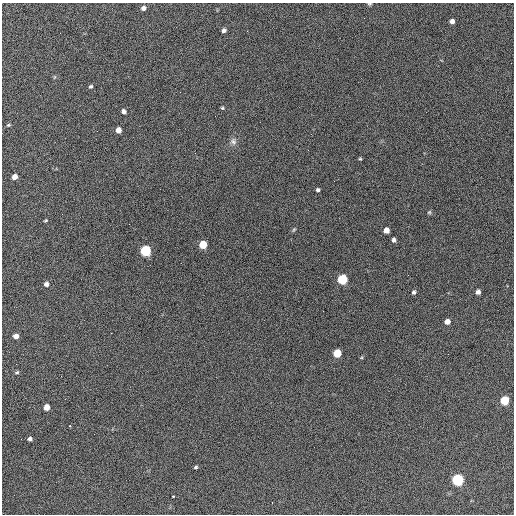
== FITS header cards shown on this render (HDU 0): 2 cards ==
NAXIS1  =                  512 / Axis length
NAXIS2  =                  512 / Axis length

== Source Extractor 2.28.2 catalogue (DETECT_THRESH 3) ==
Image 512 x 512 px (HDU 0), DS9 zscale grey, 1 PNG px = 1 image px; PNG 516 x 516 px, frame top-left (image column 1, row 512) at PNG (2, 3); no overlay
Background 683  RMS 28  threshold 82.7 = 3 sigma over >= 5 px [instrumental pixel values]
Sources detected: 42; all 42 listed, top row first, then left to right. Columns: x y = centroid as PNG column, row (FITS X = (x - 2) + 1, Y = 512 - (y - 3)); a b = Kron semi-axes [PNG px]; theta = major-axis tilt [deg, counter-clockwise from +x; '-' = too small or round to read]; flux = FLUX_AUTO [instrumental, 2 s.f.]
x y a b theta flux
369 4 6 4 0 2200
143 8 5 4 - 7600
364 18 2 2 - 1400
452 21 4 4 - 8000
224 30 4 4 - 5500
247 31 3 2 - 2000
54 77 6 3 71 1800
91 86 5 4 - 3100
222 108 4 3 - 2100
124 111 5 4 - 5400
8 125 5 4 - 2100
118 130 5 5 - 15000
233 141 10 8 -68 7600
360 159 4 3 - 2000
14 177 5 4 - 14000
318 190 4 3 - 3500
429 212 6 5 - 2300
45 220 5 3 - 1900
294 229 7 4 58 2300
386 230 5 5 - 15000
393 240 5 4 - 5200
203 245 5 5 - 61000
145 251 6 5 - 180000
408 275 2 2 - 930
342 279 6 5 - 140000
46 284 5 5 - 6400
414 292 5 4 - 3700
478 292 5 4 - 7700
447 321 5 4 - 14000
16 336 5 4 - 11000
337 353 5 5 - 59000
16 364 2 2 - 860
17 372 6 4 18 2600
65 399 2 2 - 1100
504 400 5 5 - 90000
46 407 5 5 - 20000
70 426 2 2 - 13000
30 439 4 4 - 5400
196 467 4 3 - 2600
458 480 6 5 - 290000
173 496 3 2 - 13000
272 502 2 2 - 1200
At the frame edge (FLAGS 8, measured only in part): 1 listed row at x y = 369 4